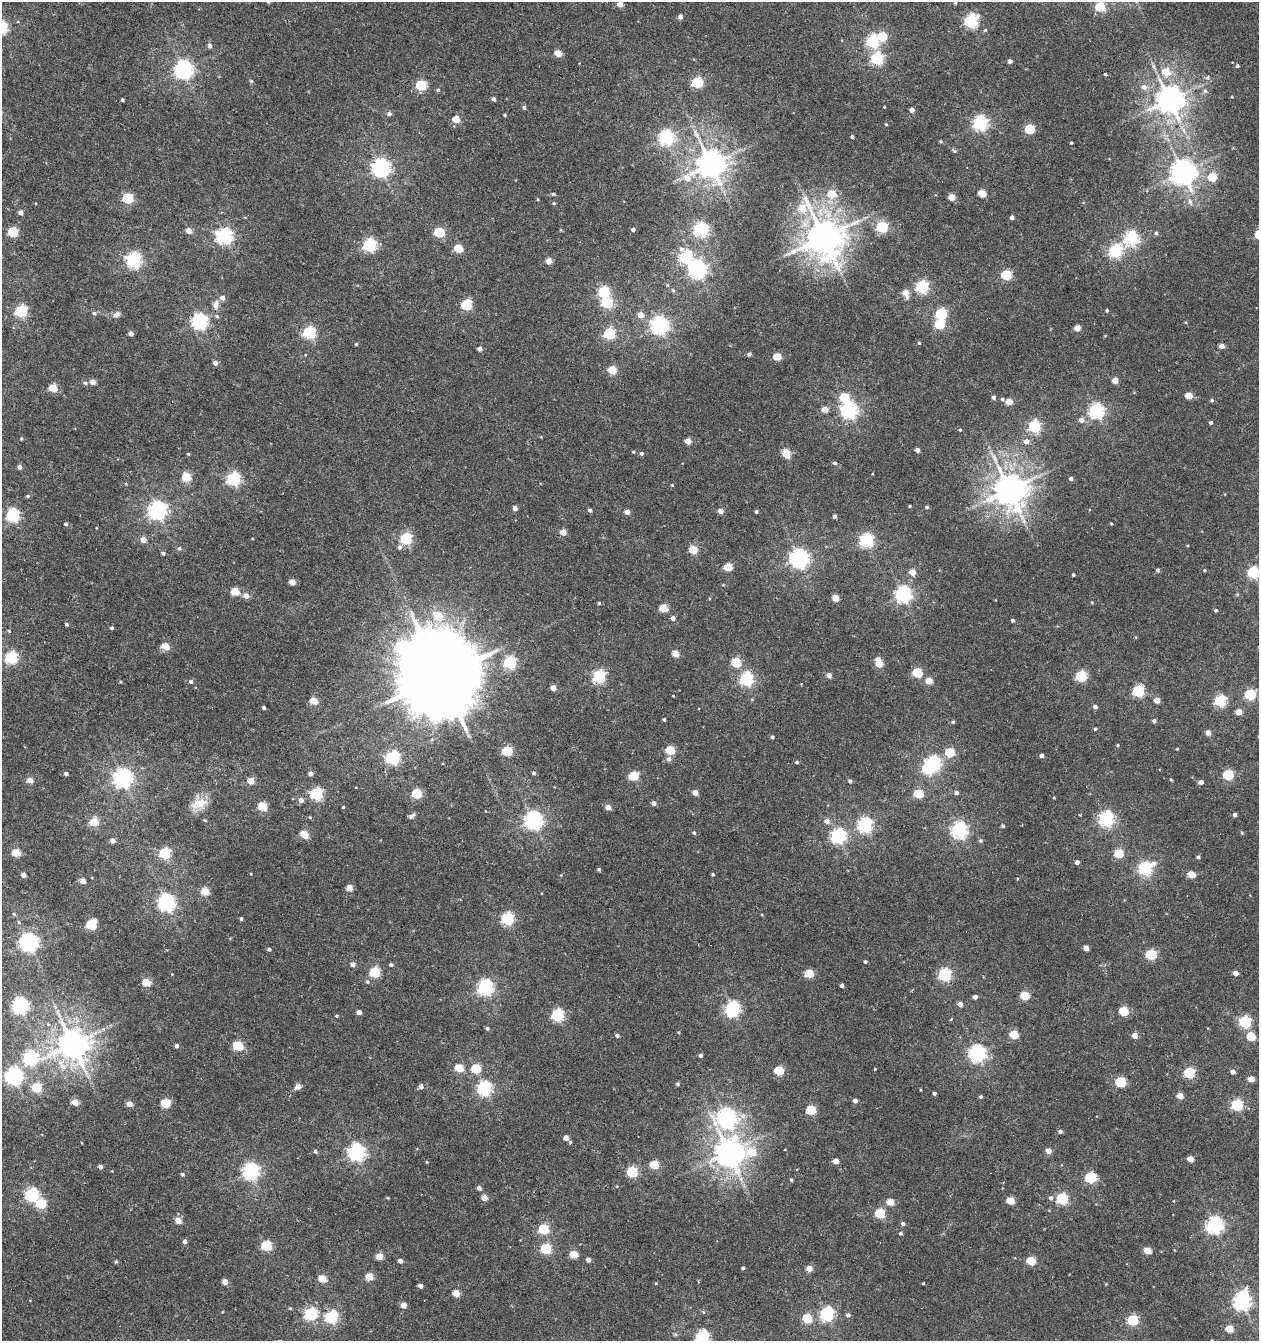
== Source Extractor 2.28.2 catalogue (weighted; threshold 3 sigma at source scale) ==
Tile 11 of 4 x 4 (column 3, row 3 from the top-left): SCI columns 2792-4048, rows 1341-2679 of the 5517 x 5361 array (HDU 1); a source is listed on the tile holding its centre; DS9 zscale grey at full resolution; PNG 1261 x 1343 px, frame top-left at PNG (2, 2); no overlay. Shown black and unused: <1% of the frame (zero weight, under 5 of 10 exposures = <1% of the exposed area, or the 3 px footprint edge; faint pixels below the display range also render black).
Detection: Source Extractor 2.28.2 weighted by HDU 2 'WHT'; one run over the whole footprint, this tile lists its part. Background 0.00246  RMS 0.0021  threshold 0.00868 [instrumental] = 3 sigma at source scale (4.09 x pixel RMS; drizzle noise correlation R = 1.36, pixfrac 0.8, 0.0396/0.0396 arcsec/px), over >= 5 px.
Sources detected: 421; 6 inside a brighter object's white glare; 3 cosmic-ray / hot-pixel residue — not listed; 1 inside a brighter listed object's ellipse — not listed separately; the other 411 listed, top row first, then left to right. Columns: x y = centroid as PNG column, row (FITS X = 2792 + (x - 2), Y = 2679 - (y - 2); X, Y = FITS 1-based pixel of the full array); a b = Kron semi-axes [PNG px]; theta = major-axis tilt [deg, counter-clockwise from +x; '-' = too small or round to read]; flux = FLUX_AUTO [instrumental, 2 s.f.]
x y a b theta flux
955 3 4 4 - 0.19
620 4 4 4 - 1.8
1100 7 5 5 - 12
680 17 4 4 - 0.88
971 21 6 6 - 35
985 30 4 4 - 0.3
882 36 5 5 - 8.6
872 41 6 6 - 27
209 45 5 4 - 0.82
558 53 5 4 - 3.9
877 58 6 6 - 27
1010 61 4 4 - 0.69
1237 66 4 4 - 0.34
183 69 7 7 - 92
1166 72 7 7 - 3.6
1105 74 4 3 - 0.29
1207 77 6 6 - 0.56
251 81 7 4 -44 0.27
697 82 6 5 - 17
421 85 5 5 - 15
1144 87 8 7 - 1.2
438 90 5 4 - 0.32
1205 91 6 6 - 0.55
1232 97 3 3 - 0.17
493 99 4 4 - 0.59
122 100 4 3 - 0.27
1169 100 9 8 - 280
524 107 4 4 - 0.53
884 107 2 2 - 0.16
912 110 4 4 - 1.1
389 114 5 5 - 0.63
505 115 4 3 - 0.27
456 119 5 4 - 4.2
980 123 6 6 - 52
886 124 4 3 - 0.2
1029 129 5 5 - 11
666 137 6 6 - 51
852 137 4 3 - 0.44
941 141 4 4 - 0.28
1071 143 3 2 - 0.21
954 151 7 4 -39 0.33
710 164 10 9 - 330
381 167 7 6 - 94
1183 172 8 8 - 210
1212 177 5 5 - 7.1
982 193 5 4 - 4.9
553 194 5 4 - 0.3
832 194 6 6 - 4.1
951 197 4 4 - 3.4
128 198 5 5 - 16
538 199 4 3 - 0.2
1190 202 11 6 -73 0.88
554 203 5 4 - 0.27
20 213 4 4 - 1.2
245 217 5 3 - 0.17
1012 217 4 4 - 0.8
882 227 6 5 - 18
633 229 4 3 - 0.63
701 229 6 6 - 43
189 231 5 5 - 1.9
13 232 5 5 - 11
439 232 5 5 - 13
1156 233 5 5 - 0.42
224 236 7 6 - 56
823 237 15 11 -56 550
1131 238 6 6 - 45
369 245 6 6 - 35
458 248 5 5 - 7.2
1115 251 6 6 - 37
685 257 7 6 - 28
133 260 6 6 - 53
549 261 4 4 - 2.4
697 269 7 7 - 78
1006 275 5 5 - 14
922 287 6 6 - 30
673 290 7 4 -63 0.33
604 292 5 5 - 20
906 293 7 5 -73 2.7
222 298 5 5 - 1.1
607 303 6 5 - 16
216 305 11 7 79 1.3
466 305 6 5 - 14
1107 310 4 3 - 0.3
21 311 6 5 - 25
94 313 6 5 - 0.43
117 314 11 7 36 0.77
941 314 6 5 - 20
641 315 6 5 - 1.8
217 316 6 5 - 0.38
199 321 6 6 - 63
940 324 5 5 - 12
659 325 6 6 - 90
1077 328 4 4 - 2.3
309 333 6 5 - 28
131 334 4 4 - 0.98
609 334 5 5 - 21
919 343 4 4 - 0.26
356 344 4 4 - 0.24
1221 346 4 4 - 1.6
480 349 4 4 - 1
749 354 4 4 - 0.6
777 357 5 5 - 5.2
215 363 5 4 - 1.1
612 370 5 5 - 6.4
1115 380 4 4 - 2.7
92 382 4 4 - 2
85 383 6 5 - 0.33
53 388 5 5 - 6.2
1189 396 5 4 - 3.5
993 397 4 4 - 0.64
1002 399 4 4 - 0.29
1212 400 4 4 - 0.4
1009 402 5 4 - 2.9
825 409 5 4 - 2.3
849 410 6 6 - 67
1096 411 6 6 - 53
1081 420 7 6 - 1
1211 422 4 3 - 0.44
1034 427 6 6 - 25
960 430 4 4 - 0.2
21 438 4 3 - 0.22
688 441 4 4 - 2.3
1026 441 6 6 - 1.4
917 450 4 4 - 0.95
633 452 4 3 - 0.24
641 453 4 4 - 0.45
188 454 4 3 - 0.23
787 455 5 5 - 3.8
835 463 5 4 - 0.43
19 467 5 4 - 0.75
186 477 5 5 - 8.8
1071 478 5 4 - 0.53
233 479 6 6 - 38
672 485 4 3 - 0.18
1009 489 11 10 - 410
28 496 5 4 - 0.29
910 506 3 3 - 0.22
927 507 4 4 - 0.38
515 508 4 4 - 1.2
157 510 7 7 - 96
590 510 4 4 - 0.58
720 511 4 4 - 1.5
627 512 4 4 - 1.5
756 512 3 3 - 0.38
13 515 6 6 - 33
835 516 4 3 - 0.62
1111 523 4 3 - 0.19
66 524 4 3 - 0.4
563 532 4 4 - 2.6
406 539 5 5 - 21
143 540 4 4 - 2.3
866 540 6 6 - 35
399 547 6 6 - 0.58
179 548 6 5 - 0.47
693 550 5 5 - 6.5
163 553 5 4 - 0.43
799 558 7 7 - 100
728 567 5 5 - 5.9
1158 570 4 4 - 0.51
1204 570 4 3 - 0.19
912 572 5 5 - 2.8
1253 572 6 5 - 25
1073 575 3 3 - 0.28
292 582 4 4 - 2.4
235 591 5 5 - 6
903 594 6 6 - 67
246 596 5 5 - 1.7
835 598 5 4 - 3.7
1092 602 4 4 - 0.18
599 603 4 4 - 0.37
663 608 5 5 - 5.9
1216 610 3 3 - 0.29
438 616 8 6 -35 5.5
673 618 5 4 - 0.82
1012 620 4 4 - 0.44
66 624 4 4 - 0.35
112 628 4 4 - 0.36
9 631 4 4 - 0.28
165 646 5 5 - 4.8
675 654 5 4 - 3.4
11 658 6 5 - 26
510 662 6 6 - 27
736 663 5 5 - 9.7
879 663 8 5 -75 4.5
917 673 5 5 - 11
829 675 4 4 - 1.3
441 676 24 21 -81 2700
599 676 6 6 - 32
1081 676 5 5 - 18
746 679 6 6 - 36
191 681 5 5 - 0.52
929 681 5 4 - 3.1
121 682 4 3 - 0.22
553 688 4 4 - 2
1138 691 6 5 - 21
1250 694 5 5 - 17
673 696 3 2 - 0.14
1157 700 4 4 - 2.4
313 701 5 4 - 4.3
1220 701 6 5 - 21
1095 707 4 4 - 0.72
264 708 4 3 - 0.44
1239 712 5 4 - 2.7
664 719 4 3 - 0.31
1154 721 4 4 - 0.57
953 722 5 5 - 0.31
1095 729 4 3 - 0.3
1208 733 5 4 - 1.3
772 737 4 3 - 0.39
1117 745 4 3 - 0.23
1177 749 3 3 - 0.16
670 750 5 5 - 8.8
507 751 5 5 - 12
950 752 5 5 - 9.4
1042 755 4 4 - 0.68
392 758 6 6 - 35
669 759 6 6 - 0.75
797 762 4 4 - 0.33
933 763 6 6 - 42
310 773 4 4 - 0.99
533 773 5 4 - 0.41
66 774 4 4 - 0.5
1228 775 5 5 - 15
633 776 5 5 - 11
123 777 7 7 - 100
30 780 5 4 - 2
1171 780 4 4 - 0.19
251 781 5 4 - 3.7
850 781 4 4 - 0.48
1200 782 4 4 - 1.1
695 793 4 4 - 1.7
956 793 5 5 - 0.53
316 794 6 5 - 26
417 794 5 5 - 12
918 794 5 5 - 8.5
1054 797 3 3 - 0.17
301 800 5 4 - 1.1
199 803 20 15 25 3.5
653 803 5 4 - 0.86
262 807 5 5 - 8.8
343 807 4 3 - 0.17
608 807 4 4 - 1.6
1235 815 4 3 - 0.59
411 816 9 5 38 0.55
310 817 4 4 - 0.2
1106 819 6 6 - 52
205 820 5 3 - 0.2
533 820 7 7 - 88
827 821 6 5 - 1.1
93 822 5 5 - 4.8
865 825 6 6 - 50
1003 826 4 4 - 0.4
959 830 6 6 - 67
694 833 6 5 - 0.32
1242 833 4 4 - 0.21
304 834 6 5 - 4.6
838 836 6 6 - 50
113 841 4 4 - 1.2
980 841 5 5 - 0.44
16 852 5 5 - 5.4
165 853 5 5 - 18
1118 853 5 5 - 8
1198 857 4 4 - 0.35
1077 862 4 4 - 0.81
599 869 5 4 - 0.35
1145 869 7 6 - 37
251 874 3 2 - 0.15
713 874 4 4 - 0.28
1191 874 5 4 - 3.7
23 875 4 4 - 1.4
1017 879 4 3 - 0.17
83 881 4 4 - 2
349 888 4 4 - 3.2
205 891 5 5 - 5.2
166 902 6 6 - 75
14 914 6 5 - 0.3
762 915 4 3 - 0.16
241 919 4 3 - 0.44
507 919 6 6 - 28
19 922 6 5 - 0.38
91 924 6 5 - 14
29 942 7 6 - 100
1086 948 4 4 - 1.6
269 949 4 4 - 0.44
1151 955 6 5 - 16
865 962 4 4 - 0.32
353 964 6 6 - 0.81
391 965 5 4 - 0.43
375 972 5 5 - 14
809 973 5 5 - 7.2
1236 973 4 4 - 1.4
172 974 3 3 - 0.12
945 975 6 6 - 29
146 982 5 5 - 6.4
367 982 6 5 - 0.38
842 985 4 3 - 0.56
485 987 6 6 - 60
1025 995 5 5 - 7.2
975 997 4 4 - 0.84
960 1004 5 4 - 1.3
20 1005 6 6 - 67
732 1008 6 6 - 47
1124 1011 5 5 - 9.6
359 1012 4 4 - 1.3
557 1015 6 5 - 25
336 1016 4 3 - 0.23
951 1019 4 3 - 0.16
1245 1022 6 5 - 23
487 1028 5 4 - 0.39
617 1035 5 4 - 0.54
1014 1035 5 5 - 5.8
1134 1035 5 5 - 1.7
1251 1036 5 5 - 7
72 1044 10 9 - 380
176 1046 4 4 - 0.59
238 1046 5 5 - 11
977 1053 7 6 - 71
700 1055 4 4 - 0.44
30 1057 8 6 3 42
62 1065 19 11 -75 3.3
459 1068 5 5 - 6
476 1069 5 5 - 9.2
875 1069 3 3 - 0.14
779 1071 5 5 - 8.9
1233 1072 4 4 - 1
1189 1073 6 5 - 16
13 1076 7 7 - 72
1251 1079 5 4 - 2.5
1120 1082 5 5 - 15
677 1084 4 4 - 0.37
298 1086 7 6 - 1.2
421 1086 5 5 - 0.92
36 1087 5 5 - 9.1
484 1088 6 6 - 45
934 1093 4 3 - 0.48
1180 1096 5 4 - 2.5
980 1097 4 4 - 0.39
855 1101 4 4 - 0.86
75 1102 5 4 - 2.9
165 1103 5 5 - 8.3
130 1104 5 4 - 1.9
1237 1105 6 5 - 22
811 1110 5 5 - 10
726 1118 9 8 - 82
1060 1131 5 4 - 0.51
566 1138 4 4 - 1.6
570 1142 4 4 - 0.26
315 1151 5 4 - 0.47
1048 1151 5 5 - 1.7
356 1152 6 6 - 72
728 1152 9 8 - 270
752 1152 61 46 22 23
1190 1159 5 4 - 2.6
836 1161 4 4 - 1.9
426 1162 4 3 - 0.16
654 1165 5 5 - 7.1
100 1167 4 4 - 0.75
251 1171 6 6 - 72
632 1172 5 5 - 15
182 1174 5 4 - 0.32
1090 1178 6 5 - 16
617 1186 4 3 - 0.16
479 1188 4 4 - 0.75
31 1195 6 6 - 34
388 1198 4 3 - 0.22
484 1198 4 4 - 2.1
1051 1198 6 5 - 0.65
1062 1199 6 5 - 19
1010 1200 5 5 - 5.1
1174 1201 3 2 - 0.12
890 1202 5 4 - 3.7
41 1204 6 5 - 11
880 1213 5 5 - 11
178 1221 5 4 - 2.9
903 1224 5 5 - 0.52
1214 1225 7 6 - 70
543 1229 5 5 - 14
901 1233 4 4 - 0.35
185 1241 4 4 - 0.86
266 1246 5 5 - 14
546 1249 5 5 - 14
1147 1250 5 4 - 4.1
574 1254 5 5 - 5.1
379 1256 4 4 - 3.4
588 1260 4 4 - 0.84
400 1261 4 4 - 1.1
1031 1261 5 5 - 7.2
116 1262 4 4 - 0.31
743 1268 4 4 - 0.27
809 1268 4 4 - 2.3
369 1277 5 5 - 4.9
322 1279 5 4 - 4.6
225 1282 4 4 - 1.8
656 1283 4 4 - 0.19
923 1283 3 3 - 0.16
1106 1284 3 3 - 0.17
420 1286 4 4 - 0.88
456 1293 5 4 - 4.1
1242 1302 7 6 - 69
403 1305 4 4 - 2.1
290 1308 5 3 - 0.21
222 1312 3 3 - 0.15
310 1314 6 6 - 26
827 1314 6 6 - 40
848 1315 5 4 - 0.6
331 1317 6 6 - 28
807 1318 5 5 - 9.4
1133 1320 5 5 - 16
1229 1329 5 4 - 4.4
675 1334 5 5 - 0.3
702 1337 6 6 - 36
Isophote crosses this tile's border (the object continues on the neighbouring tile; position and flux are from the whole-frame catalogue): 2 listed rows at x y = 1253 572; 702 1337